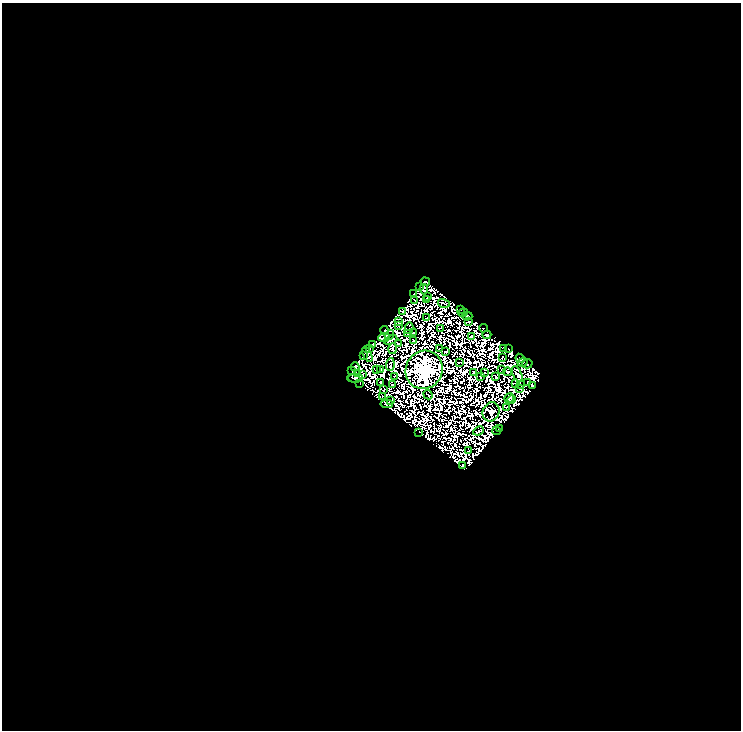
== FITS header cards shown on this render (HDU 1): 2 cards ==
NAXIS1  =                  739
NAXIS2  =                  728

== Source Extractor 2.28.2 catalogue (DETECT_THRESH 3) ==
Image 739 x 728 px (HDU 1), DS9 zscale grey, 1 PNG px = 1 image px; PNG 743 x 732 px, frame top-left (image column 1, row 728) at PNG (2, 3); each listed source drawn as its Kron ellipse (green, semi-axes under 4 px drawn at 4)
Background 0.0488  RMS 6.3e-06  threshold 1.90e-05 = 3 sigma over >= 5 px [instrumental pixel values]
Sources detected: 222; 139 with non-positive FLUX_AUTO (blend fragments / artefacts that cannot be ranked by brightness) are neither listed nor drawn; the other 83 listed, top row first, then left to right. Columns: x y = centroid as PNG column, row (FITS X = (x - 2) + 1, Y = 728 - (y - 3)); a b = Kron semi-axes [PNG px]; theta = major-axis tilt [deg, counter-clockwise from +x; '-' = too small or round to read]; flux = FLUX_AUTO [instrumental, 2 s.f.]
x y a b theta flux
425 282 4 3 - 3.8
420 286 2 2 - 0.24
424 289 5 2 - 0.32
414 294 3 3 - 1.7
427 296 2 2 - 0.25
415 300 3 2 - 0.9
427 300 3 2 - 1.2
444 303 6 2 -17 0.62
460 310 3 2 - 0.26
403 312 4 3 - 0.47
463 313 4 2 - 0.84
467 316 5 3 - 1.2
427 318 3 2 - 0.022
469 321 2 2 - 0.28
399 322 4 2 - 0.92
399 326 2 2 - 1.2
409 328 6 2 79 0.51
441 328 4 2 - 0.16
483 328 4 2 - 1.1
385 331 4 2 - 1
407 333 3 2 - 0.28
414 333 3 2 - 0.14
390 335 5 2 - 0.028
487 335 4 2 - 0.4
471 336 3 2 - 0.62
384 338 6 3 4 3.3
391 340 7 3 24 0.16
413 340 3 2 - 1
398 343 4 2 - 0.24
372 344 3 2 - 1.7
369 348 3 2 - 0.22
440 348 3 2 - 0.72
504 348 3 2 - 0.58
393 349 5 3 - 1.8
509 349 2 2 - 0.48
446 352 3 2 - 0.61
367 354 8 3 -67 0.98
363 355 3 3 - 1.9
502 357 3 2 - 0.51
520 358 5 3 - 1.1
459 362 2 2 - 0.55
523 362 5 2 - 0.96
527 364 5 3 - 1.9
390 365 6 2 84 0.94
355 367 4 4 - 2.9
502 369 2 2 - 0.32
352 370 4 2 - 0.17
376 370 2 2 - 0.77
380 370 2 2 - 0.95
424 370 19 18 - 1200
473 372 4 3 - 1.6
507 372 4 2 - 1
484 373 3 2 - 0.47
357 374 4 2 - 0.089
517 374 8 4 -66 0.36
363 375 3 2 - 0.91
394 377 2 2 - 0.51
480 377 2 2 - 1.2
496 377 4 3 - 1.7
355 378 8 3 1 2
381 383 4 3 - 0.53
528 383 3 2 - 0.51
360 384 3 2 - 0.47
392 384 2 2 - 0.74
515 384 3 2 - 0.41
520 384 3 3 - 0.44
533 386 4 3 - 0.89
520 389 3 2 - 1.1
384 390 4 2 - 0.23
428 395 5 2 - 0.65
382 397 3 2 - 0.2
509 398 5 3 - 2.3
512 399 4 3 - 3.3
391 401 4 2 - 0.54
387 404 6 3 -5 0.89
506 407 2 2 - 1.3
491 412 10 8 67 21
499 429 2 2 - 0.035
478 431 6 2 23 0.63
496 431 4 2 - 0.8
419 432 2 2 - 0.39
469 451 2 2 - 0.88
462 466 4 3 - 1.9
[139 non-positive-flux detections neither listed nor drawn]